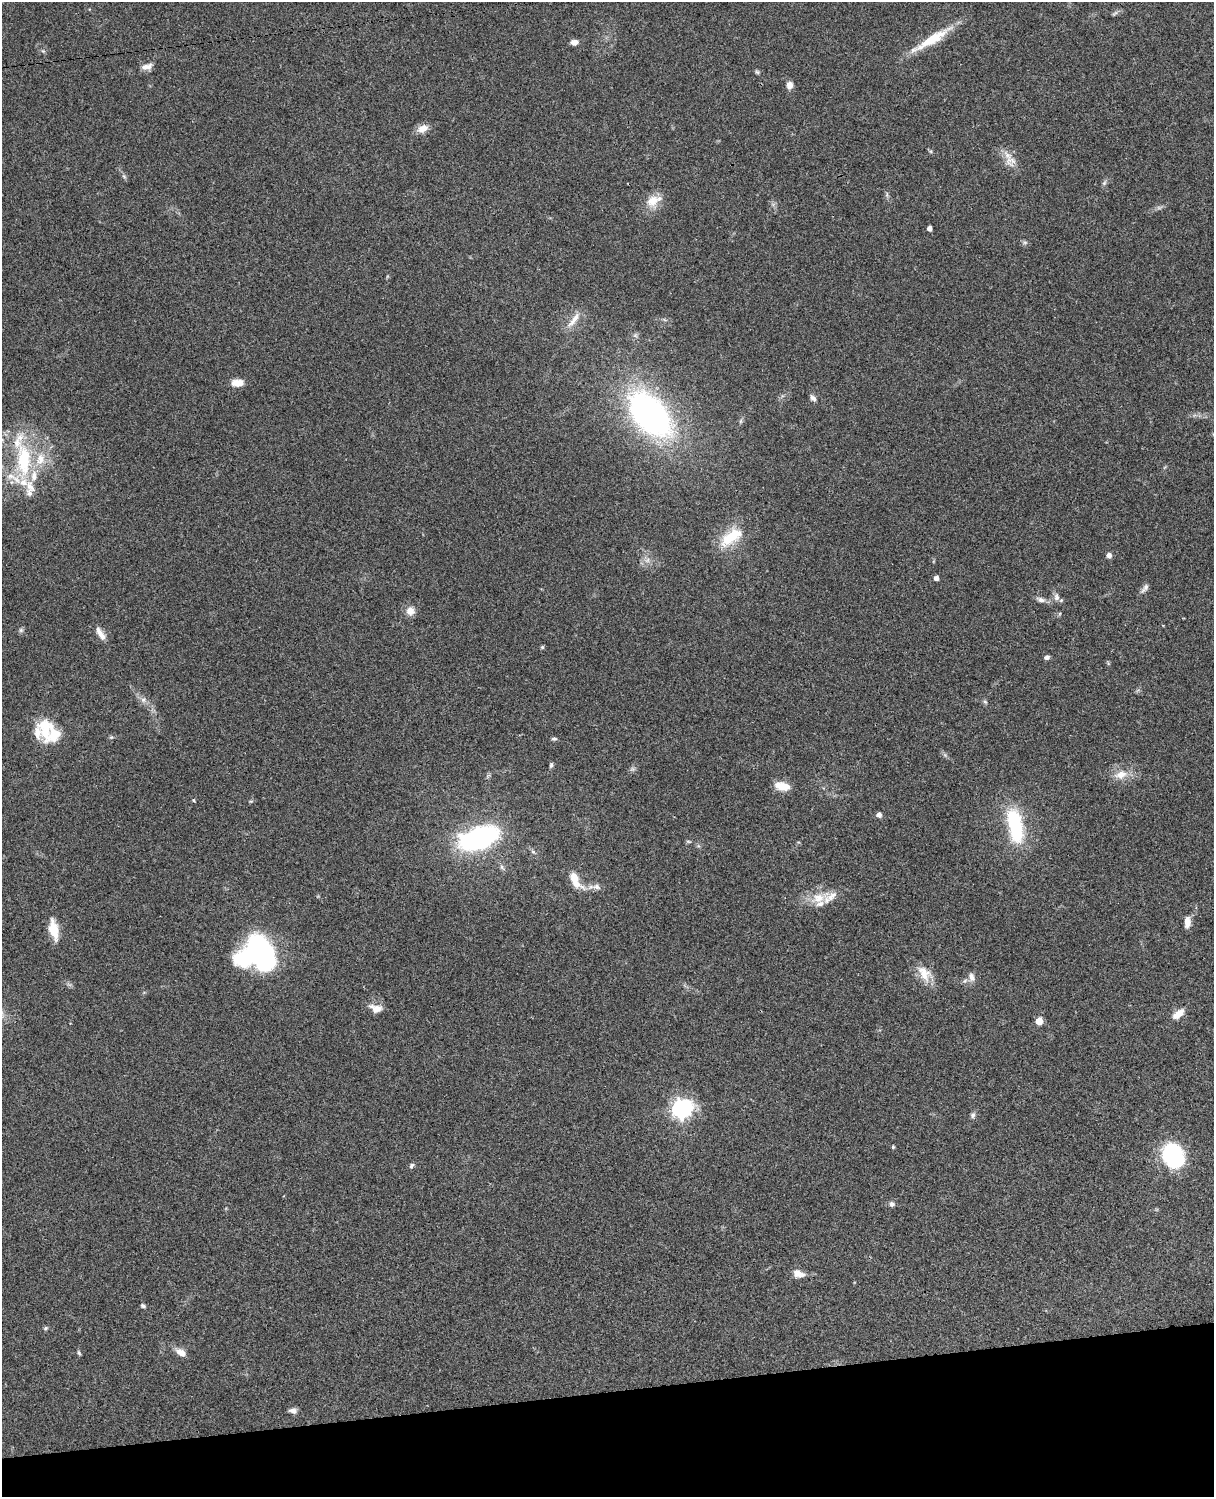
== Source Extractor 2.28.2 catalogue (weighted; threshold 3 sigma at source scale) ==
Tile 10 of 4 x 3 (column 2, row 3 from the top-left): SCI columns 1334-2545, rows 278-1772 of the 5088 x 4927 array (HDU 1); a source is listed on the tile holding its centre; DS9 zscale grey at full resolution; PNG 1216 x 1499 px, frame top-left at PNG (2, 2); no overlay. Shown black and unused: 7% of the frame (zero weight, under 3 of 4 exposures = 6% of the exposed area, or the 3 px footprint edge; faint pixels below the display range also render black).
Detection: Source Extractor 2.28.2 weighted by HDU 2 'WHT'; one run over the whole footprint, this tile lists its part. Background 0.0925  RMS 0.0062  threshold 0.0279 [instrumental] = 3 sigma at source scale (4.5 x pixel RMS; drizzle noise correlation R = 1.50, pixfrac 1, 0.05/0.05 arcsec/px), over >= 5 px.
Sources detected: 86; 1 too faint to see at this stretch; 2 inside a brighter object's white glare — not listed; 11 inside a brighter listed object's ellipse — not listed separately; the other 72 listed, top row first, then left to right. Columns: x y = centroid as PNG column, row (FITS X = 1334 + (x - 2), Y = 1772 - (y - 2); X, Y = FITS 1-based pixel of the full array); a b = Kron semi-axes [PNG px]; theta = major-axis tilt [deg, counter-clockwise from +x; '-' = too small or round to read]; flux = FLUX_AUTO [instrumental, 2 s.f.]
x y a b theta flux
1115 13 10 4 33 1.2
932 39 56 10 31 20
574 42 9 7 7 3
43 51 7 4 -44 0.91
147 67 15 7 13 4
757 72 7 5 -22 1
789 85 8 7 - 3.9
423 128 14 9 26 5.6
1011 161 16 15 - 7.4
124 176 7 4 -45 1.2
1104 183 9 4 55 1.4
887 195 8 4 90 1.2
652 201 19 14 37 9.9
929 228 4 4 - 2.8
1025 242 7 4 -1 1.2
574 320 26 7 53 6
237 383 14 8 1 6.5
813 398 10 6 -50 2
650 414 36 21 -48 250
741 421 7 4 71 1
24 460 51 19 -89 45
731 537 35 16 36 20
1109 555 6 5 - 2.7
647 560 8 6 45 2.5
936 578 5 4 - 2.7
1145 588 15 6 52 2.4
1056 597 12 8 90 3.1
1041 600 12 7 -16 2.9
410 611 10 9 - 5.5
21 630 6 6 - 1.3
100 634 17 7 -59 5.1
542 647 5 5 - 0.89
1047 657 6 5 - 1.8
143 700 7 7 - 2.1
985 702 6 5 - 1
46 729 31 17 -88 20
111 737 6 5 - 0.81
554 739 7 5 0 1.2
551 765 7 4 75 1.2
632 769 7 6 - 1.4
1121 775 17 11 13 8.2
783 787 15 11 -11 7.8
194 800 5 4 - 0.6
251 801 6 4 17 0.69
879 815 5 4 - 3.2
1015 825 45 18 -80 42
479 838 26 14 20 150
688 841 7 3 -19 0.82
502 867 8 5 -55 1.5
575 880 23 9 -57 12
596 887 15 8 -10 3.6
819 898 26 14 21 12
1187 922 12 6 87 5.1
54 930 22 9 -78 13
266 955 46 24 12 100
924 973 24 15 -52 11
971 977 12 8 -74 3.5
376 1008 17 10 -14 5.6
1178 1014 15 8 38 6.5
1039 1021 5 5 - 12
680 1109 7 6 - 240
973 1115 8 6 75 1.7
893 1147 4 4 - 0.84
1173 1155 20 15 -68 86
411 1166 7 5 57 1.4
892 1204 7 7 - 2
798 1274 14 9 -15 5.5
143 1306 6 4 -36 1.3
45 1328 6 5 - 1
181 1352 14 8 -33 4.7
79 1353 6 4 -72 0.99
293 1411 9 6 -9 2.7